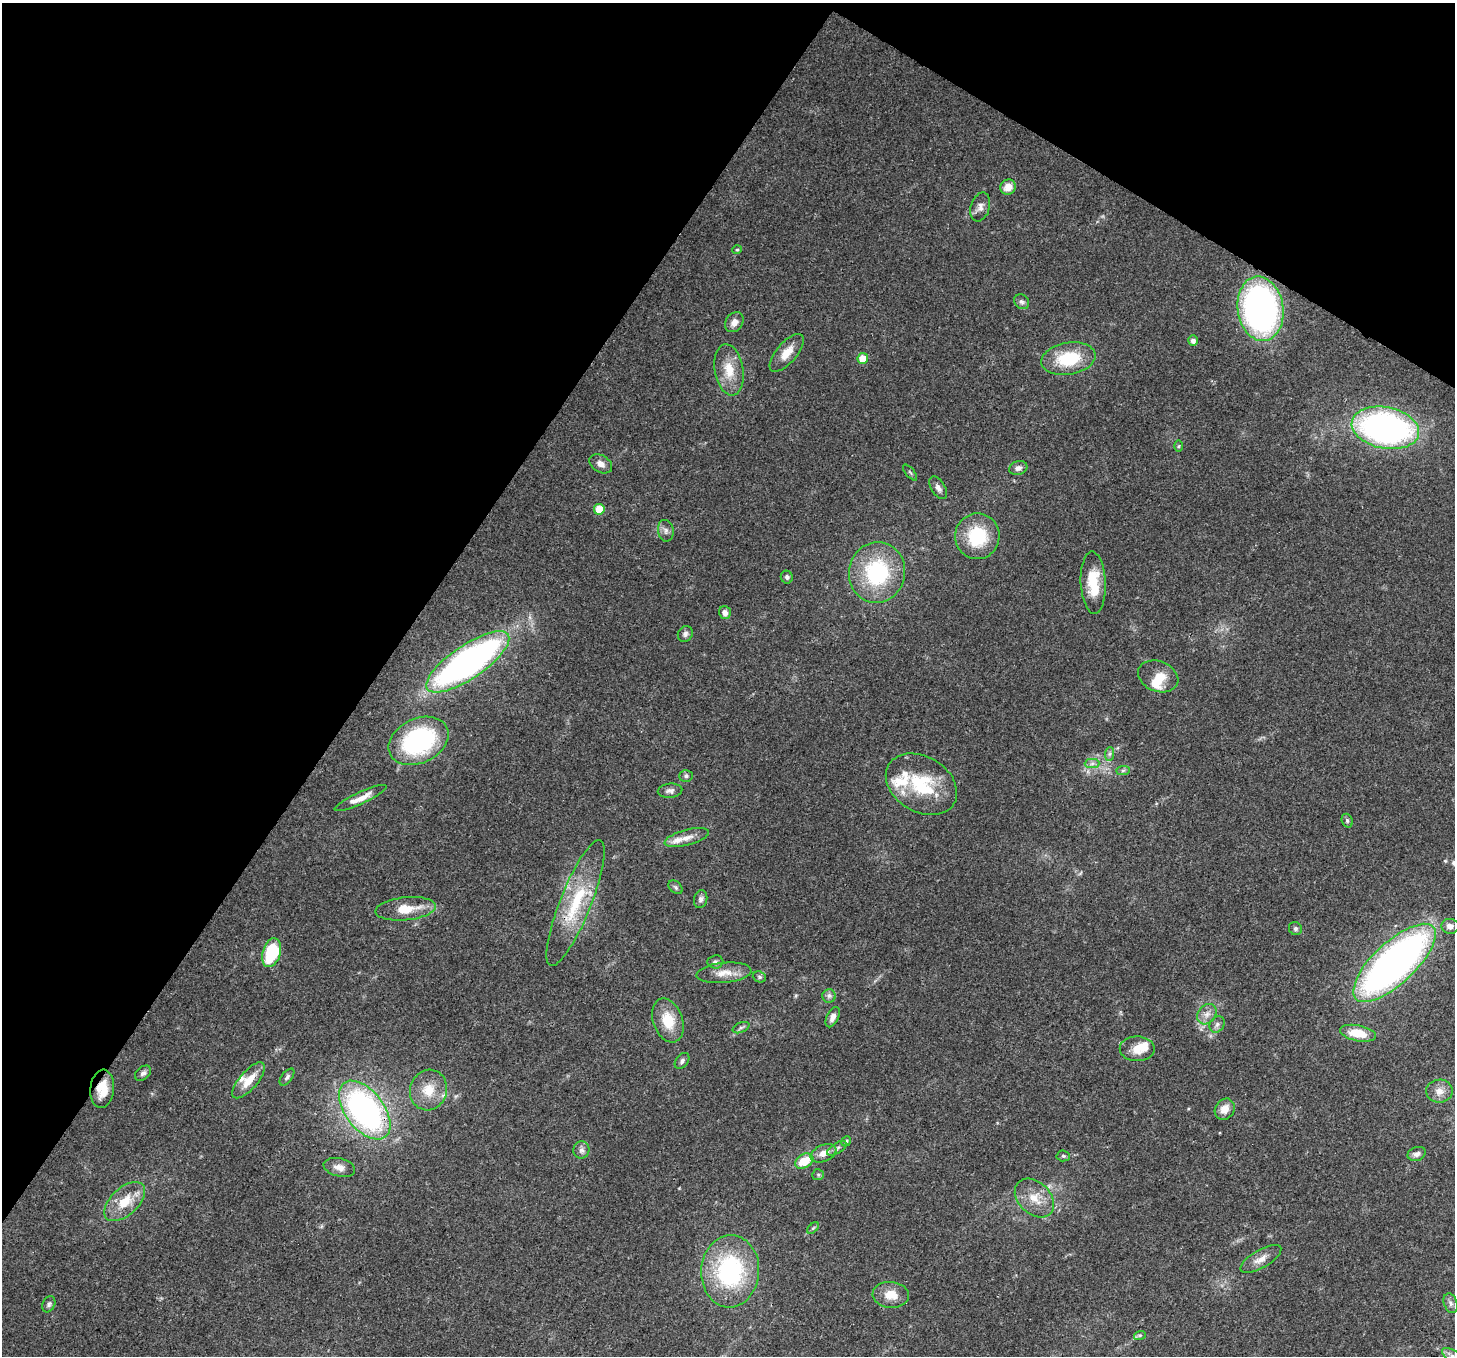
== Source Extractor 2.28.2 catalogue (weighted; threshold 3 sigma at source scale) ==
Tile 2 of 4 x 4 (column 2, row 1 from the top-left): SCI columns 1530-2982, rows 4416-5769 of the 5960 x 6058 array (HDU 1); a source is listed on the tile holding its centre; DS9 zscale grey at full resolution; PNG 1457 x 1358 px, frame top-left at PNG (2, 3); each listed source drawn as its Kron ellipse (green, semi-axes under 4 px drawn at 4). Shown black and unused: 32% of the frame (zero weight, under 3 of 4 exposures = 8% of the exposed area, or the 3 px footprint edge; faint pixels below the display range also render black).
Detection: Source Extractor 2.28.2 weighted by HDU 2 'WHT'; one run over the whole footprint, this tile lists its part. Background 0.0595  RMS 0.0035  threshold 0.0158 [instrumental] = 3 sigma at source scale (4.5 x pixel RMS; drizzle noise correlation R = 1.50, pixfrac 1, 0.0396/0.0396 arcsec/px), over >= 5 px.
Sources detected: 90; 6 inside a brighter listed object's ellipse — not listed separately; the other 84 listed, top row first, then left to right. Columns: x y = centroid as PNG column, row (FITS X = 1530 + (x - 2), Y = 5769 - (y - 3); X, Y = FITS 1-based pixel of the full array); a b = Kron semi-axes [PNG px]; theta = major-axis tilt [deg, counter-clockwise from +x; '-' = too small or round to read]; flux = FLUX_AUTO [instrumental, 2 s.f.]
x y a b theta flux
1008 187 8 7 - 3.7
980 207 15 9 72 2.3
737 250 5 4 - 0.46
1022 302 8 6 -39 1.1
1260 309 32 23 -82 120
734 322 11 8 53 2.6
1193 341 5 5 - 1.6
787 353 23 10 50 4.6
863 358 5 5 - 5.5
1068 359 27 16 10 17
729 370 26 14 -80 7.9
1385 428 34 21 -11 120
1179 446 5 3 - 0.43
601 464 12 8 -31 2.1
1018 468 9 6 14 1.6
910 472 9 3 -50 0.51
938 488 12 7 -59 1.6
599 509 5 5 - 6.5
666 531 11 8 -81 1.5
977 536 23 22 - 18
877 572 30 28 79 34
787 577 6 6 - 0.83
1093 583 31 12 -88 11
725 612 6 6 - 1.9
685 634 8 7 - 1.1
468 662 49 16 34 160
1158 676 21 15 -21 6.1
418 741 31 22 25 49
1110 754 7 4 88 0.81
1092 764 7 4 1 1
1123 770 7 4 1 0.66
686 776 6 6 - 0.84
921 784 38 27 -31 23
670 791 12 7 5 1.5
361 798 28 6 25 4.1
1347 821 7 5 -71 0.7
687 838 23 8 15 3.5
676 887 8 5 -43 0.78
701 899 9 6 78 1.2
575 903 67 15 68 22
406 909 30 11 6 8.6
1450 926 9 7 -7 2.1
1295 929 7 6 - 0.89
272 953 15 9 73 27
715 962 8 6 6 0.97
1394 963 53 21 43 180
724 973 27 10 5 5.1
759 977 7 5 -21 0.69
829 996 7 7 - 1.1
1207 1014 11 8 52 2.4
833 1017 11 6 64 1.9
668 1020 22 15 -70 9.6
1217 1024 9 7 56 1.3
741 1028 9 5 22 0.81
1358 1033 18 8 -11 8.3
1137 1049 17 12 -1 5.9
682 1061 9 6 51 1.1
143 1073 9 6 40 1.1
287 1077 10 5 52 1
249 1080 22 9 49 5.9
102 1089 19 11 84 6.7
428 1090 20 18 69 8.1
1439 1091 13 11 2 3
1225 1109 11 9 56 3.8
365 1110 34 19 -52 100
846 1141 5 4 - 0.55
837 1148 11 5 33 1.2
581 1150 8 8 - 1.4
823 1153 13 8 23 3.4
1417 1154 9 7 21 1.4
1063 1156 6 5 - 0.64
804 1161 9 6 32 8.5
339 1167 16 9 -13 2.7
818 1175 6 5 - 0.69
1034 1198 22 16 -44 6.9
125 1202 25 13 43 8.5
813 1228 7 4 45 0.6
1261 1259 23 9 30 3.5
730 1271 36 29 87 44
891 1295 18 13 -4 5.6
1451 1303 10 6 -70 1.4
49 1304 8 6 64 0.95
1140 1335 6 4 18 0.47
1453 1356 12 6 -34 1.8
Overlapping masked pixels (flux is a lower limit): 2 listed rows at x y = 102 1089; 365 1110
Isophote crosses this tile's border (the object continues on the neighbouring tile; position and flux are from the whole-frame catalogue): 2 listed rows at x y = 1394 963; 1453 1356